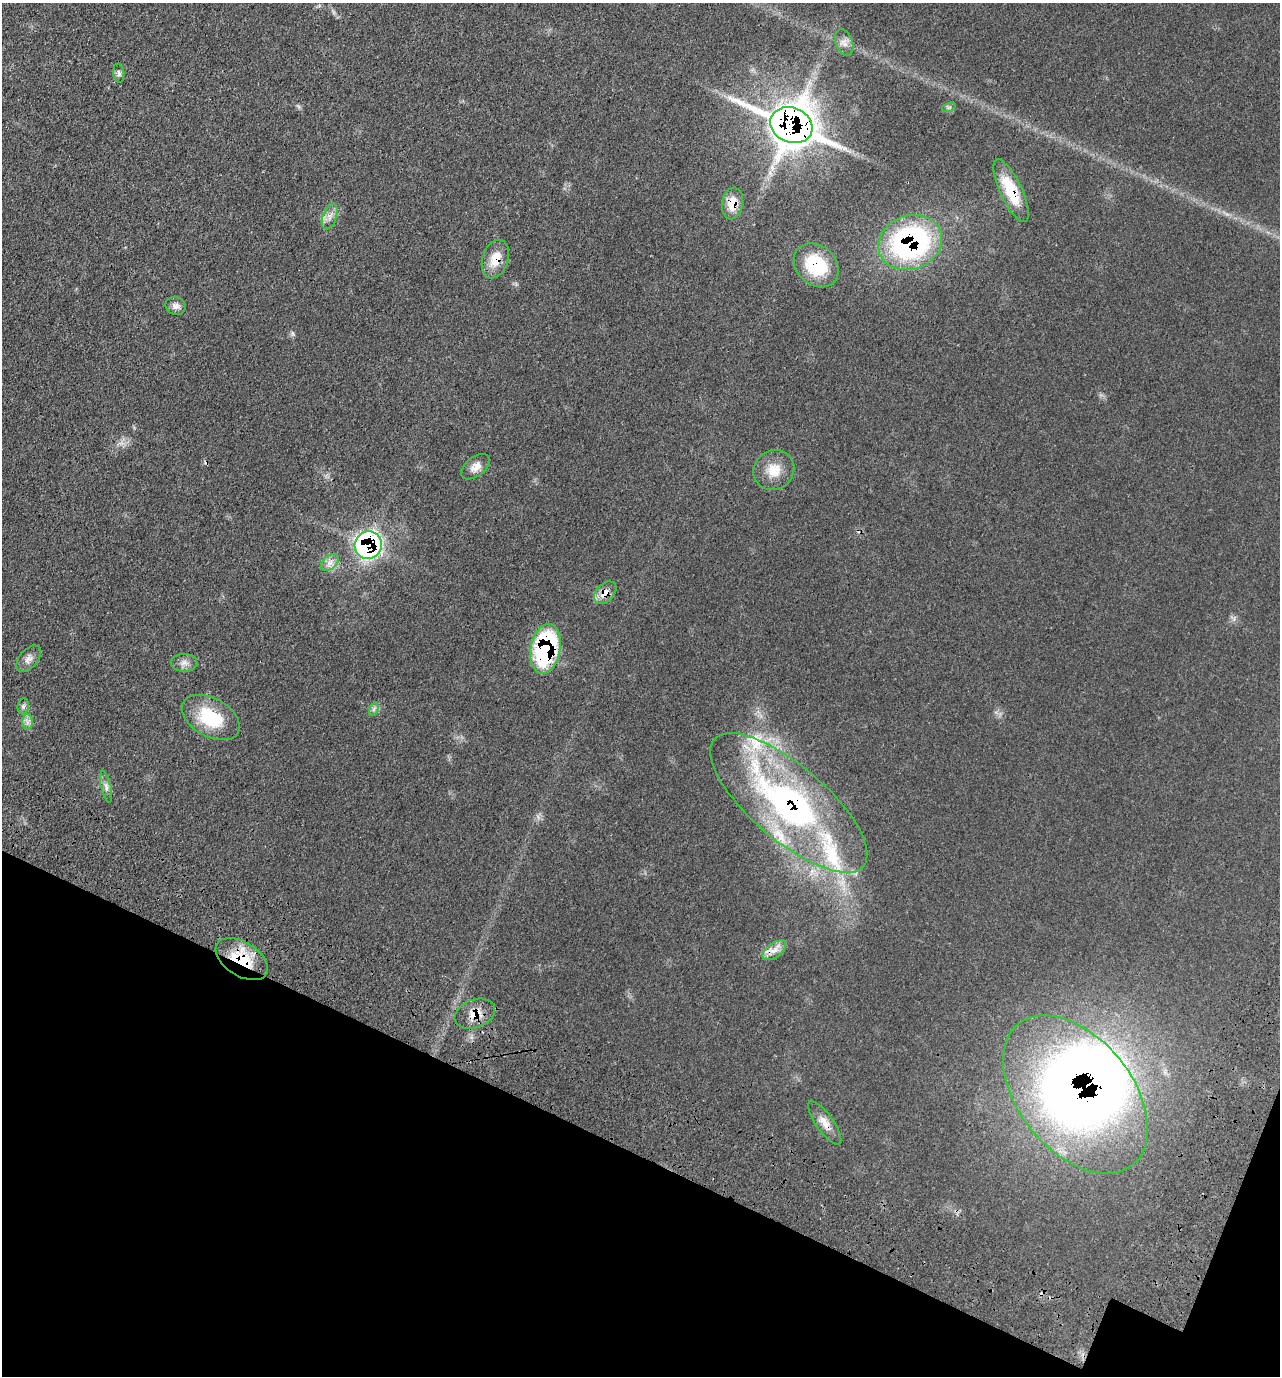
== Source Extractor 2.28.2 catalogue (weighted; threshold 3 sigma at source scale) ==
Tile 15 of 4 x 4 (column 3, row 4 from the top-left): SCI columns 2842-4119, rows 145-1518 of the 5809 x 5792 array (HDU 1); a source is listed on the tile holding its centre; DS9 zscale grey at full resolution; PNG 1282 x 1378 px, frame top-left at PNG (2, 3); each listed source drawn as its Kron ellipse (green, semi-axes under 4 px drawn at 4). Shown black and unused: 18% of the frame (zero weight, under 3 of 4 exposures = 9% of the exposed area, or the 3 px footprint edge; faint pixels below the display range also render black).
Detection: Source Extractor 2.28.2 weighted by HDU 2 'WHT'; one run over the whole footprint, this tile lists its part. Background 0.0661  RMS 0.005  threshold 0.0226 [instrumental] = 3 sigma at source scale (4.5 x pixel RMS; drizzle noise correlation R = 1.50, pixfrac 1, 0.05/0.05 arcsec/px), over >= 5 px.
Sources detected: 36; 1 inside a brighter object's white glare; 2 cosmic-ray / hot-pixel residue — neither listed nor drawn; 3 inside a brighter listed object's ellipse — not listed separately; the other 30 listed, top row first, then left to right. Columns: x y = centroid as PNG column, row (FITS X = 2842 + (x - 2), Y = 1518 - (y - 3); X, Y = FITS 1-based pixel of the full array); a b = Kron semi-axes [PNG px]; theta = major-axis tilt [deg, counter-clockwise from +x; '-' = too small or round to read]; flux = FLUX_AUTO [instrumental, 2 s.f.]
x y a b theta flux
844 42 14 8 -69 3.2
119 73 9 5 -84 1.5
949 107 7 4 18 0.95
791 125 22 17 -22 1100
1011 191 34 11 -65 20
732 203 16 10 79 8.4
330 216 13 7 71 3.2
910 242 32 27 21 110
495 259 20 13 72 9.6
816 265 24 19 -43 29
176 306 10 8 -21 2.7
476 467 16 9 39 4.4
774 470 21 19 37 10
368 545 14 13 - 110
330 562 10 6 41 2.9
605 593 13 9 45 5.3
545 649 25 15 79 85
29 659 15 9 50 3.2
184 663 13 9 1 3.1
23 706 8 5 83 1.3
374 709 7 4 71 1.3
211 717 31 19 -29 26
27 722 8 5 90 1.7
106 787 16 5 -78 2.4
789 803 98 37 -40 160
774 950 13 7 36 4.1
242 959 29 17 -33 23
475 1014 21 14 21 7.5
1075 1094 91 56 -51 390
825 1123 26 8 -55 5.5
Overlapping masked pixels (flux is a lower limit): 14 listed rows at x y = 791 125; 1011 191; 732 203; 910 242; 495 259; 816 265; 368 545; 605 593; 545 649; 789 803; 242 959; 475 1014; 1075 1094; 825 1123
Unlisted compact peaks at least as high as the median listed source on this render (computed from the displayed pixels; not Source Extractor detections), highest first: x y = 292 333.